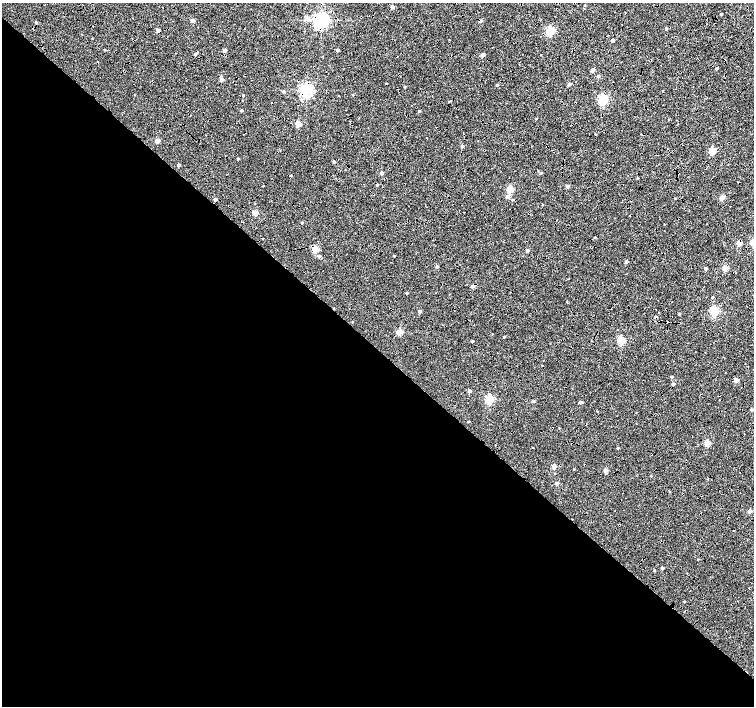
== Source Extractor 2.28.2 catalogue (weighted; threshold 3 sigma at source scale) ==
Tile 14 of 4 x 4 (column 2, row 4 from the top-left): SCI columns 1512-3015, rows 230-1637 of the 6025 x 6022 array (HDU 1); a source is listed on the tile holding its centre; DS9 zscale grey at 2 x 2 block average (1 PNG px = mean of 2 x 2 image px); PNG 756 x 708 px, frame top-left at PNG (2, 3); no overlay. Shown black and unused: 53% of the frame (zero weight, under 4 of 8 exposures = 5% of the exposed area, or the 3 px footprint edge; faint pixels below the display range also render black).
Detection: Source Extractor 2.28.2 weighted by HDU 2 'WHT'; one run over the whole footprint, this tile lists its part. Background 8.86e-04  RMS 0.0025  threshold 0.0102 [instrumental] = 3 sigma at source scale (4.09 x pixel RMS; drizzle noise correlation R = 1.36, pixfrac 0.8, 0.0396/0.0396 arcsec/px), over >= 5 px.
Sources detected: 122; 14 cosmic-ray / hot-pixel residue — not listed; the other 108 listed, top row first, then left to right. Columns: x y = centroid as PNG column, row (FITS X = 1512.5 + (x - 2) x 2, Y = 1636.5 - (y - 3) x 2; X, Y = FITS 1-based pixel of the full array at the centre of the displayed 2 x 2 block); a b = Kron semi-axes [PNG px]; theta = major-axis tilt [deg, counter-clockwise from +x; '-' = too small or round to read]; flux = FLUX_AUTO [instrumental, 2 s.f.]
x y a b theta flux
392 7 2 2 - 3.7
721 14 2 2 - 1.1
307 18 3 3 - 6
192 20 3 2 - 3.6
321 20 4 4 - 180
481 21 3 3 - 0.98
666 29 3 2 - 0.74
158 30 2 2 - 3.1
550 31 3 3 - 34
92 38 2 2 - 0.24
613 40 2 2 - 2.3
105 50 2 2 - 0.53
225 50 2 2 - 2.8
337 50 2 2 - 1.9
197 52 2 2 - 0.38
541 54 2 2 - 0.22
483 55 2 2 - 3.2
661 65 2 2 - 0.17
717 69 3 2 - 0.72
593 70 2 2 - 3.4
598 76 3 2 - 1.6
222 80 3 3 - 3.9
569 84 2 2 - 2.2
497 85 2 2 - 0.84
405 87 3 2 - 0.45
306 90 4 4 - 120
283 92 3 3 - 0.94
134 95 2 2 - 0.18
243 95 2 2 - 0.65
603 99 4 3 - 47
449 102 2 2 - 0.25
242 110 2 2 - 0.95
419 111 2 2 - 0.65
536 118 3 2 - 0.31
298 123 3 3 - 10
595 134 3 2 - 0.3
243 135 2 2 - 0.23
157 141 3 2 - 5.8
462 146 2 2 - 1.4
712 151 3 3 - 15
238 159 2 2 - 0.59
334 162 2 2 - 1
178 165 2 2 - 1.9
382 173 2 2 - 2.5
541 173 3 3 - 0.81
637 178 2 2 - 0.38
377 185 2 2 - 0.72
262 186 2 2 - 0.4
567 186 3 3 - 1.7
510 189 3 3 - 17
507 197 3 3 - 1.8
675 198 2 2 - 0.36
722 198 3 2 - 6.1
215 199 2 2 - 1.5
255 212 3 2 - 7.5
302 222 2 2 - 0.55
664 224 2 2 - 0.21
595 237 3 2 - 0.37
753 242 3 3 - 11
739 243 3 3 - 7.1
315 249 4 3 - 13
527 251 2 2 - 2.3
319 256 3 2 - 1.8
394 256 2 2 - 0.49
626 261 2 2 - 2
437 267 3 2 - 1.2
706 268 3 2 - 0.97
725 268 3 3 - 10
473 286 3 3 - 4.5
407 293 2 2 - 0.85
449 294 2 2 - 0.2
712 297 2 2 - 0.53
566 301 2 2 - 0.29
419 311 2 2 - 2.1
714 311 3 3 - 44
659 313 2 2 - 0.2
679 314 2 2 - 0.42
353 321 2 2 - 0.21
400 332 3 3 - 13
504 337 2 2 - 0.6
621 340 3 3 - 28
473 341 2 2 - 0.95
497 353 2 2 - 0.18
671 377 3 2 - 0.83
736 380 3 2 - 5.4
673 384 2 2 - 1.5
469 391 2 2 - 2.8
490 399 3 3 - 35
533 401 2 2 - 1.6
580 402 3 3 - 1.4
752 410 2 2 - 1.9
468 421 2 2 - 0.46
559 428 2 2 - 0.27
707 443 3 3 - 11
495 445 2 2 - 0.21
618 448 2 2 - 0.7
554 466 3 3 - 5.5
574 469 2 2 - 0.26
605 470 3 2 - 5.4
651 476 2 2 - 0.39
556 483 3 2 - 2.4
669 492 2 2 - 0.32
750 511 3 2 - 4.4
698 559 2 2 - 0.35
662 568 2 2 - 1.4
654 570 3 2 - 0.51
684 601 2 2 - 0.35
731 604 2 2 - 0.15
Overlapping masked pixels (flux is a lower limit): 8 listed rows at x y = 321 20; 481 21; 158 30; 306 90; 739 243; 315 249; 473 286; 731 604
Isophote crosses this tile's border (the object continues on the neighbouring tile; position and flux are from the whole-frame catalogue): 1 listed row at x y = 753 242